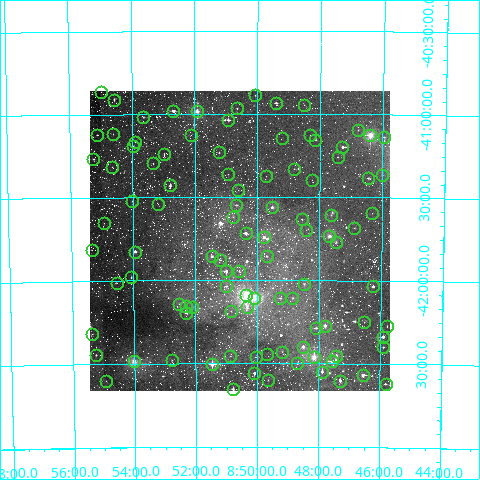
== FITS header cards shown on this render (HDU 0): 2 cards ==
NAXIS1  =                  300
NAXIS2  =                  300

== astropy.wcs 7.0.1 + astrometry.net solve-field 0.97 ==
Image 300 x 300 px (HDU 0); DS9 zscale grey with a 90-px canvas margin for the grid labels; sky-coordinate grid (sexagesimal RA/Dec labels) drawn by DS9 from the SOLVED WCS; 101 Tycho-2 reference stars matched to detected sources circled (green)
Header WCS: RA---TAN/DEC--TAN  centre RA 08:50:34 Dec -41:46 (132.64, -41.76 deg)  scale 21.6 arcsec/px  FOV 108.2' x 108.2'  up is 0 deg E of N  parity normal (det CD < 0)
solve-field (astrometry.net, Tycho-2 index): VERIFIED the header's WCS against the Tycho-2 star catalogue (verified at 4 index scales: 33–96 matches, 0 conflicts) and refined it, rather than solving blind
Solved WCS: RA---TAN-SIP/DEC--TAN-SIP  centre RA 08:50:34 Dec -41:46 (132.64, -41.76 deg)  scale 21.6 arcsec/px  FOV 108.2' x 108.2'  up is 0 deg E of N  parity normal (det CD < 0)
The solver's refit moves the header's centre by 1.9 arcsec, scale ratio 0.9998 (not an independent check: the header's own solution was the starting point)
Tycho-2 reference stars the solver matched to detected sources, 101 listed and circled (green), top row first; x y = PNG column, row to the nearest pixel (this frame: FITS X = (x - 90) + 1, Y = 300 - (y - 91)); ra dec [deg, ICRS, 3 dp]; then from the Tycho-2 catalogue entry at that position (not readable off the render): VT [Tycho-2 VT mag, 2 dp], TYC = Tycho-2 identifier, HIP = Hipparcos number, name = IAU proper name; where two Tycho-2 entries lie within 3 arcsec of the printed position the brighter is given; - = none
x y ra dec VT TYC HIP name
101 92 133.740 -40.867 11.50 7680-79-1 - -
255 95 132.518 -40.890 10.05 7680-1776-1 - -
114 100 133.639 -40.911 8.82 7680-1680-1 - -
276 103 132.352 -40.936 8.69 7679-57-1 43312 -
304 105 132.129 -40.948 11.50 7679-153-1 - -
237 108 132.664 -40.967 10.73 7680-1840-1 - -
173 111 133.173 -40.983 7.78 7680-1410-1 43594 -
197 111 132.982 -40.987 6.46 7680-1072-1 43528 -
143 117 133.408 -41.020 9.28 7680-1690-1 - -
228 120 132.733 -41.038 8.74 7680-2319-1 43447 -
358 130 131.696 -41.096 10.05 7679-333-1 - -
113 134 133.650 -41.120 11.17 7680-481-1 - -
97 135 133.777 -41.123 10.65 7680-746-1 - -
191 135 133.027 -41.128 12.13 7680-1564-1 - -
310 135 132.079 -41.127 11.83 7679-665-1 - -
370 135 131.599 -41.125 6.19 7679-229-1 43073 -
384 137 131.488 -41.135 10.64 7679-653-1 - -
282 138 132.306 -41.146 11.32 7679-351-1 - -
315 140 132.037 -41.158 10.76 7679-469-1 - -
135 142 133.476 -41.168 11.44 7680-800-1 - -
133 146 133.494 -41.193 9.16 7680-1752-1 - -
342 147 131.820 -41.198 7.91 7679-669-1 43146 -
219 152 132.804 -41.232 10.06 7680-1346-1 - -
164 154 133.245 -41.244 10.34 7680-1100-1 - -
338 157 131.855 -41.257 10.78 7683-1571-1 - -
93 159 133.809 -41.267 9.51 7684-48-1 - -
153 163 133.332 -41.296 10.47 7684-475-1 - -
112 167 133.663 -41.318 11.18 7684-615-1 - -
294 169 132.207 -41.333 11.44 7683-1327-1 - -
228 174 132.734 -41.364 11.60 7684-1989-1 - -
382 175 131.502 -41.364 11.26 7683-1266-1 - -
266 176 132.429 -41.374 11.09 7683-1552-1 - -
368 178 131.611 -41.383 8.97 7683-1098-1 - -
312 180 132.062 -41.396 11.43 7683-1782-1 - -
170 185 133.199 -41.430 8.25 7684-2119-1 43601 -
238 190 132.655 -41.462 11.24 7684-2070-1 - -
132 201 133.505 -41.525 9.61 7684-383-1 - -
158 204 133.295 -41.541 11.00 7684-957-1 - -
236 205 132.667 -41.550 9.93 7684-1857-1 - -
272 207 132.382 -41.564 8.77 7683-1320-1 - -
372 213 131.577 -41.594 10.94 7683-2041-1 - -
331 215 131.905 -41.609 9.94 7683-1164-1 - -
233 217 132.697 -41.619 10.66 7684-1776-1 - -
302 219 132.139 -41.634 11.13 7683-1286-1 - -
104 223 133.731 -41.654 10.72 7684-309-1 - -
354 228 131.718 -41.684 10.69 7683-1746-1 - -
306 230 132.106 -41.698 11.88 7683-1252-1 - -
246 233 132.593 -41.720 8.86 7684-1912-1 - -
329 236 131.918 -41.737 6.41 7683-1503-1 43177 -
264 237 132.448 -41.743 7.87 7683-1243-1 43346 -
336 242 131.865 -41.770 10.76 7683-1645-1 - -
92 250 133.833 -41.814 10.49 7684-442-1 - -
135 252 133.487 -41.827 7.32 7684-472-1 43688 -
212 256 132.867 -41.857 8.91 7684-2068-1 - -
267 256 132.423 -41.858 9.26 7683-1993-1 - -
220 260 132.797 -41.880 10.30 7684-446-1 - -
226 271 132.750 -41.947 8.67 7684-1835-1 43450 -
239 271 132.646 -41.947 10.61 7684-1863-1 - -
131 277 133.520 -41.982 8.99 7684-1127-1 - -
117 283 133.634 -42.015 10.50 7684-1037-1 - -
304 284 132.119 -42.022 9.70 7683-55-1 - -
226 286 132.750 -42.037 9.20 7684-1693-1 - -
373 286 131.563 -42.035 8.42 7683-724-1 - -
246 295 132.588 -42.090 5.97 7684-2120-1 43392 -
254 298 132.523 -42.107 7.67 7684-2118-1 - -
280 298 132.313 -42.109 10.05 7683-207-1 - -
292 298 132.214 -42.107 9.19 7683-136-1 - -
179 304 133.131 -42.142 10.32 7684-344-1 - -
186 306 133.078 -42.156 10.05 7684-376-1 - -
192 307 133.030 -42.162 10.53 7684-1252-1 - -
247 307 132.581 -42.164 10.16 7684-1636-1 - -
231 311 132.710 -42.188 10.68 7684-1744-1 - -
186 313 133.077 -42.198 10.34 7684-848-1 - -
364 322 131.633 -42.248 10.71 7683-601-1 - -
325 326 131.950 -42.273 7.09 7683-165-1 43182 -
387 326 131.444 -42.269 10.87 7683-471-1 - -
316 328 132.023 -42.287 9.27 7683-374-1 - -
92 334 133.838 -42.319 10.49 7684-1317-1 - -
383 337 131.477 -42.338 8.20 7683-79-1 43010 -
303 347 132.128 -42.401 7.36 7683-560-1 43240 -
383 347 131.474 -42.397 10.72 7683-615-1 - -
282 352 132.295 -42.430 10.43 7683-33-1 - -
267 354 132.422 -42.444 10.91 7683-407-1 - -
96 355 133.810 -42.445 11.05 7684-1229-1 - -
230 356 132.721 -42.457 11.39 7684-256-1 - -
336 356 131.859 -42.453 7.15 7683-484-1 - -
256 357 132.510 -42.463 10.75 7684-1681-1 - -
314 357 132.037 -42.463 6.37 7683-59-1 43209 -
172 360 133.195 -42.481 9.70 7684-1236-1 - -
134 361 133.503 -42.486 7.19 7684-1524-1 43702 -
332 361 131.891 -42.485 8.03 7683-387-1 - -
297 363 132.171 -42.500 9.28 7683-930-1 - -
212 364 132.866 -42.505 6.53 7684-1535-1 43486 -
322 372 131.970 -42.549 8.12 7683-480-1 - -
254 373 132.523 -42.560 7.92 7684-1734-1 - -
363 375 131.638 -42.566 7.18 7683-2135-1 43085 -
268 380 132.409 -42.600 10.81 7683-161-1 - -
106 381 133.731 -42.602 11.51 7684-184-1 - -
340 381 131.823 -42.602 8.64 7683-265-1 - -
386 384 131.450 -42.619 9.86 7683-113-1 - -
233 389 132.695 -42.656 8.92 7684-824-1 - -